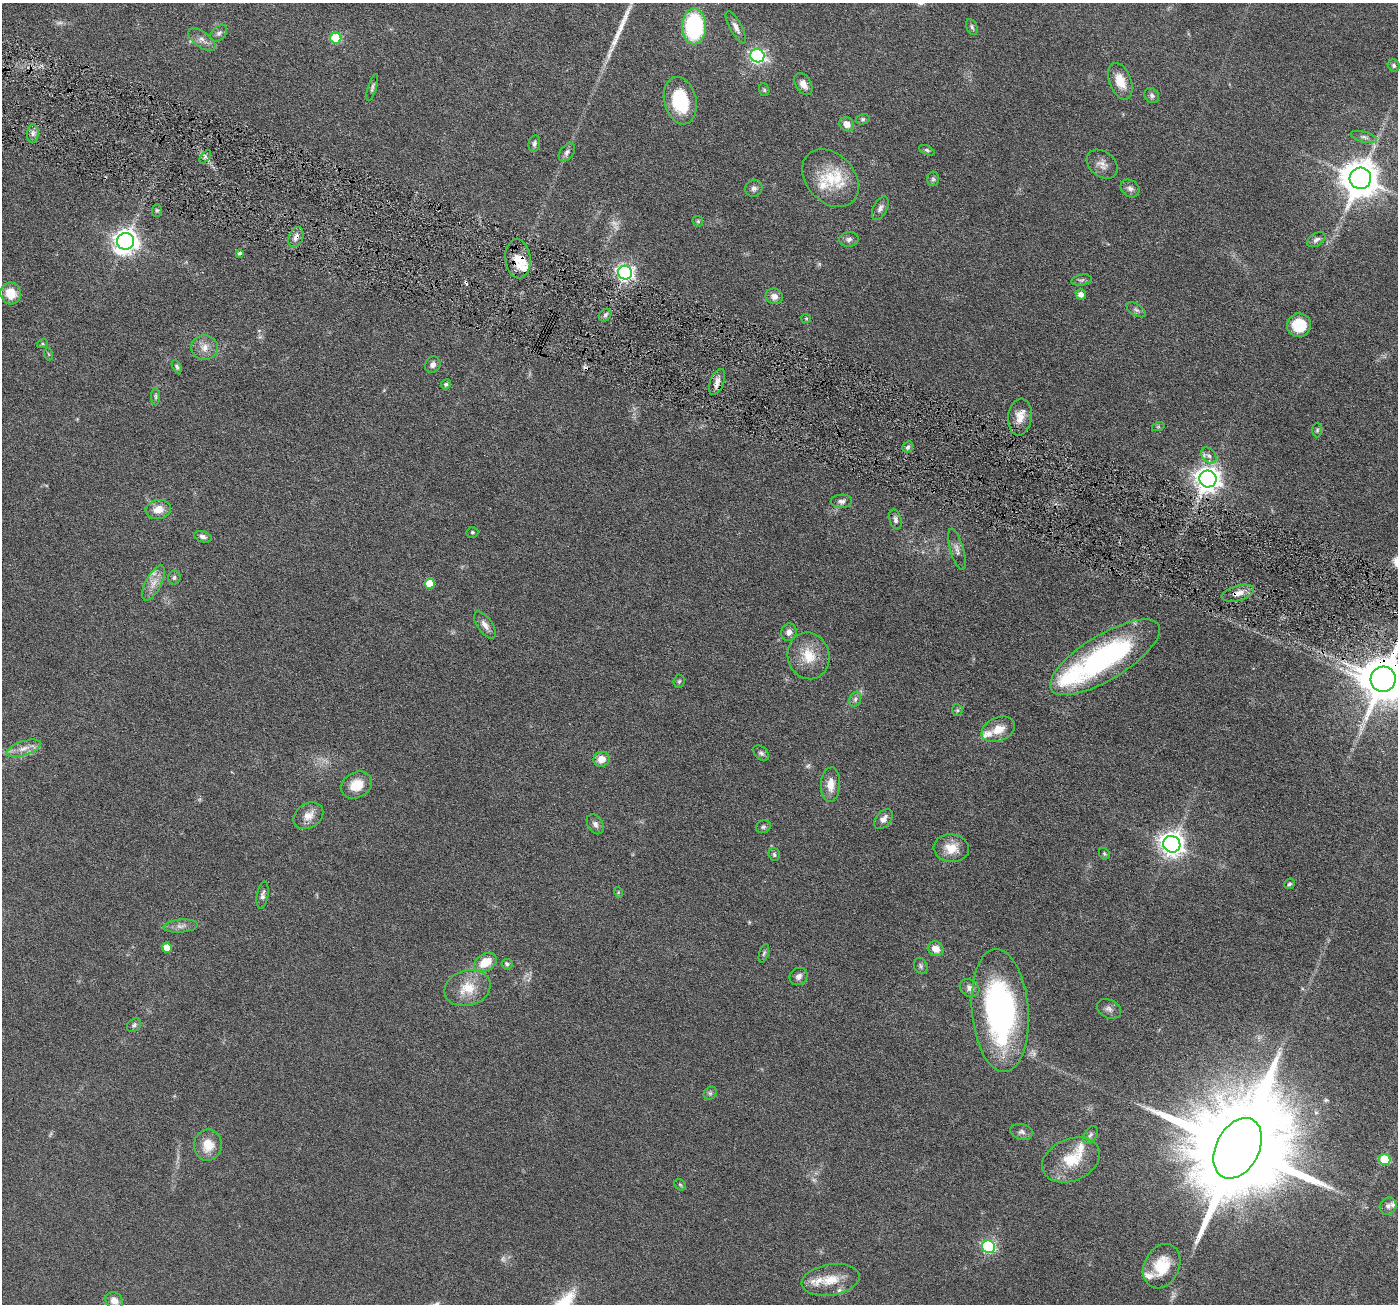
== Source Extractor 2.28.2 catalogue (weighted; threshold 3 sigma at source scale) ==
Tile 11 of 4 x 4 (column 3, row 3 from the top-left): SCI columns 2795-4190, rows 1581-2882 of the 5590 x 5630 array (HDU 1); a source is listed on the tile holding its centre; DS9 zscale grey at full resolution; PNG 1400 x 1306 px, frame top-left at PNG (2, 3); each listed source drawn as its Kron ellipse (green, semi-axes under 4 px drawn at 4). Shown black and unused: <1% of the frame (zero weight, under 4 of 8 exposures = <1% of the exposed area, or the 3 px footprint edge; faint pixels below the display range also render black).
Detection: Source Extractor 2.28.2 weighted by HDU 2 'WHT'; one run over the whole footprint, this tile lists its part. Background 0.0679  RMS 0.0049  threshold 0.02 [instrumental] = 3 sigma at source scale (4.09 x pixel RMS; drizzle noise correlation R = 1.36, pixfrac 0.8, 0.05/0.05 arcsec/px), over >= 5 px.
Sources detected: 144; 8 too faint to see at this stretch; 2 cosmic-ray / hot-pixel residue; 1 long thin detection or spike segment (spike, bleed or trail) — neither listed nor drawn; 12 inside a brighter listed object's ellipse — not listed separately; the other 121 listed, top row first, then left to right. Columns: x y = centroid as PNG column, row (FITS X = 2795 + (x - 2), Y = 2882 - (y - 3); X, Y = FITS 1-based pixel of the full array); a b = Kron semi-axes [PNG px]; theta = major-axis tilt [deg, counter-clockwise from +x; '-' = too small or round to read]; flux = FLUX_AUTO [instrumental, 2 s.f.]
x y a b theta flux
694 26 18 12 89 48
736 27 18 6 -62 2.6
972 27 8 5 -66 1
219 33 10 6 44 1.3
336 38 6 5 - 20
202 39 16 8 -36 2.8
757 56 7 6 - 110
1394 65 6 5 - 0.93
1120 81 19 11 -69 7.1
803 84 12 7 -58 3.5
372 87 14 4 72 1.1
764 90 6 5 - 0.64
1152 96 8 7 - 1.4
680 101 24 16 -76 22
863 119 7 5 14 0.78
847 124 8 6 -46 3.4
33 133 9 6 85 1.6
1364 137 13 5 -15 1.6
534 144 8 5 78 1.2
927 150 8 4 -25 0.79
567 152 10 6 52 1.6
205 157 8 4 53 1
1102 164 17 12 -39 3.5
830 178 32 24 -47 16
1360 178 11 10 - 1200
933 179 7 6 - 0.94
754 188 9 8 - 1.6
1130 188 10 8 -35 1.9
880 208 12 7 63 1.9
157 210 6 5 - 0.71
698 221 6 5 - 0.71
296 237 10 7 67 2.4
849 239 10 7 9 1.7
1316 240 10 6 33 1.6
125 241 8 8 - 360
240 253 4 4 - 0.97
518 259 19 12 -84 6.7
625 273 7 7 - 150
1081 280 10 5 11 0.97
11 293 11 10 - 8.1
1081 294 5 5 - 2.1
774 296 9 7 -17 2.7
1136 310 11 5 -32 1.3
605 315 7 5 47 1.1
806 318 5 4 - 0.49
1299 325 12 11 - 12
42 344 6 4 18 0.56
204 348 13 12 - 4.1
48 354 6 4 -70 0.55
433 365 8 7 - 1.9
177 367 7 4 -62 0.82
717 382 13 7 67 2.7
446 384 5 5 - 0.83
156 396 9 4 -90 0.85
1020 417 18 11 83 5.4
1158 427 6 4 18 0.56
1317 430 7 5 88 0.74
908 447 6 5 - 0.86
1209 456 9 6 -49 1.8
1208 479 8 8 - 430
841 501 11 6 3 1.8
158 509 13 9 11 4.9
895 520 10 6 -74 1.4
472 532 6 5 - 0.61
203 537 9 5 -18 1.6
957 549 21 6 -74 2.5
174 578 7 6 - 1
153 583 19 8 63 4.6
430 584 5 5 - 8.4
1238 593 17 7 16 3.8
485 625 16 7 -55 2.7
789 632 9 7 68 2.5
808 656 23 20 -74 11
1105 657 63 22 31 85
1383 679 12 12 - 2100
679 681 6 5 - 0.71
855 699 8 5 69 1.3
957 710 6 5 - 0.78
998 729 17 12 23 6.6
24 748 18 7 18 3.8
761 753 9 6 -43 1.1
601 759 8 7 - 4.7
356 785 16 12 29 7.8
830 785 17 9 86 5.5
308 816 16 12 35 4.6
883 819 11 7 48 2.8
595 824 11 7 -57 1.8
763 827 7 6 - 0.92
1172 844 9 8 - 370
951 848 17 14 -5 7.7
1104 854 6 5 - 0.61
774 855 6 5 - 0.89
1289 884 5 4 - 0.76
618 892 5 3 - 0.41
263 895 13 5 80 1.6
181 926 17 6 5 2.4
167 948 5 5 - 5.3
936 949 8 7 - 4.5
764 953 9 4 72 0.92
485 962 12 8 30 9.2
507 964 5 5 - 1.3
921 966 8 6 -67 1.1
799 976 9 8 - 2
468 988 23 17 17 11
970 988 10 8 -30 2.6
1109 1009 12 9 -25 2.1
1000 1010 62 28 -85 110
134 1025 8 6 43 1.1
710 1093 7 6 - 0.92
1021 1132 11 8 -15 1.7
1090 1135 10 6 60 1.3
208 1145 16 14 87 8.2
1238 1148 32 21 62 17000
1071 1160 30 21 22 16
1385 1160 6 5 - 20
680 1185 6 5 - 0.61
1388 1206 9 8 - 1.7
988 1247 6 6 - 70
1162 1266 23 17 64 14
831 1280 29 15 9 10
114 1301 9 8 - 3.7
Overlapping masked pixels (flux is a lower limit): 5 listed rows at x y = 296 237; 518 259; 717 382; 1238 593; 1383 679
Isophote crosses this tile's border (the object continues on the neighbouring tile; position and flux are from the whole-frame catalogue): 1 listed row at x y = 1383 679